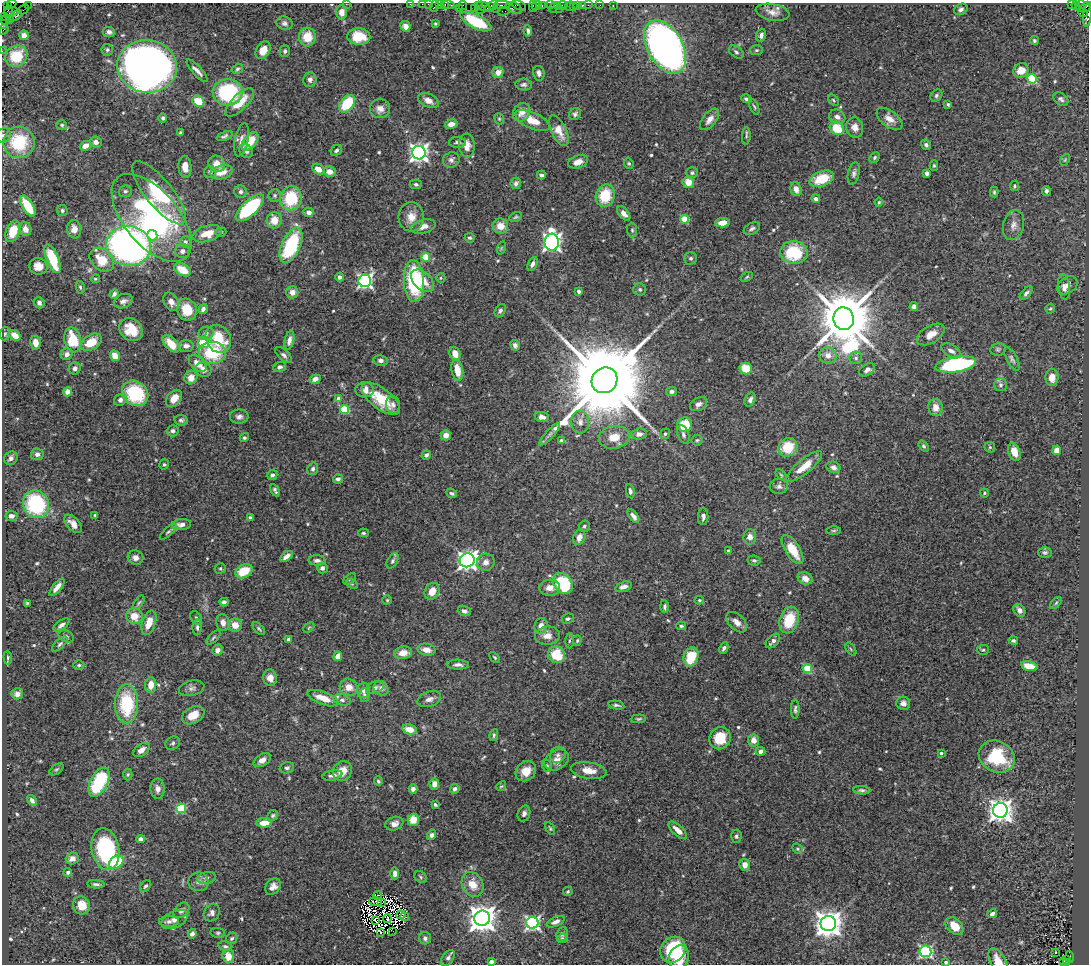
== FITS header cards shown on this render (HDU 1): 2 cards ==
NAXIS1  =                 1087
NAXIS2  =                  962

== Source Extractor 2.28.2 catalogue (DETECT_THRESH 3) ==
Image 1087 x 962 px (HDU 1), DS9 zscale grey, 1 PNG px = 1 image px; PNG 1091 x 966 px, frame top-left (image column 1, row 962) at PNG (2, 3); each listed source drawn as its Kron ellipse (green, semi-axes under 4 px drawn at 4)
Background 1.22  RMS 0.044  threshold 0.131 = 3 sigma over >= 5 px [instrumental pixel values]
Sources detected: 583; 5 with non-positive FLUX_AUTO (blend fragments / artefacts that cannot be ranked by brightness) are neither listed nor drawn; of the other 578, the 500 brightest by FLUX_AUTO listed and drawn (78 fainter detections omitted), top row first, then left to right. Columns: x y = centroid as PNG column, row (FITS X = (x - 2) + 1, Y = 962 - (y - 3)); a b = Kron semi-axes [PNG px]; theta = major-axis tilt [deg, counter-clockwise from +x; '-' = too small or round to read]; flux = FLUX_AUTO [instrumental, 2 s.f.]
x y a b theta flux
12 4 4 2 - 29
346 4 2 2 - 6.6
410 4 2 2 - 30
422 4 2 2 - 33
429 4 3 2 - 56
439 4 3 2 - 95
445 4 3 2 - 76
448 4 6 3 -11 140
28 5 2 2 - 41
502 5 8 3 -1 340
519 5 8 3 -24 180
537 5 5 3 - 160
542 5 3 2 - 78
551 5 3 3 - 190
558 5 3 2 - 81
562 5 5 3 - 150
577 5 3 3 - 93
588 5 2 2 - 40
600 5 2 2 - 15
1071 5 3 2 - 390
1076 5 4 3 - 71
7 6 4 2 - 40
434 6 6 2 72 140
463 6 5 2 - 71
478 6 4 2 - 79
484 6 7 4 -20 290
492 6 7 3 37 170
570 6 5 2 - 29
582 6 4 3 - 89
613 6 3 2 - 36
1080 6 6 3 69 41
533 7 5 2 - 91
573 7 2 2 - 22
1085 7 6 3 42 160
474 8 2 2 - 24
496 8 3 3 - 68
514 8 8 5 -29 390
554 8 5 3 - 170
24 9 5 2 - 69
459 9 3 3 - 78
559 9 2 2 - 42
961 9 7 5 29 8
480 10 2 2 - 60
11 11 7 4 4 150
504 11 6 3 8 130
342 12 7 5 89 16
773 12 17 8 -10 23
1083 12 5 4 - 160
9 14 8 2 -76 170
1087 15 11 3 87 270
16 16 7 3 36 160
5 17 3 2 - 51
9 19 3 2 - 85
5 20 4 3 - 86
476 22 17 6 -27 140
285 23 8 6 -17 9.2
3 24 4 4 - 160
435 24 3 3 - 3.7
405 26 5 5 - 21
4 29 5 2 - 130
528 31 5 3 - 8.9
109 32 6 5 - 10
24 35 5 4 - 20
761 35 6 5 - 10
359 36 11 8 -3 72
307 37 9 8 - 61
1034 41 4 4 - 5.2
665 47 29 18 -60 1600
107 50 6 5 - 5.9
263 50 9 6 60 30
756 50 6 5 - 5.2
2 51 2 2 - 16
285 51 6 5 - 6.4
736 52 8 5 -38 7
16 56 11 10 - 99
147 66 30 26 -5 2500
237 69 6 4 31 5.3
1021 70 8 7 - 39
197 71 14 4 -48 15
498 72 6 5 - 23
539 73 7 5 -77 11
1032 79 5 5 - 190
310 80 7 6 - 11
524 85 8 6 -5 8.2
228 92 15 13 2 270
936 95 6 5 - 5.8
746 99 5 4 - 6.2
1061 99 8 5 -35 8.1
834 100 6 4 -43 4.3
198 101 6 5 - 61
428 101 11 6 -26 24
240 102 18 8 44 65
347 104 10 6 51 140
948 104 3 3 - 4.1
754 106 9 3 -66 4.4
380 109 10 9 - 22
522 112 10 8 57 25
575 114 6 5 - 7.1
837 117 8 7 - 15
163 118 5 4 - 5.6
499 119 6 4 -69 4
710 119 12 6 51 20
889 119 15 8 -38 25
532 120 18 8 -24 51
451 124 6 4 11 22
62 125 5 4 - 4.9
855 127 10 8 -78 22
837 128 7 6 - 75
559 131 16 7 -65 40
180 133 3 3 - 4.3
3 135 8 7 - 8.8
225 136 8 3 21 5.9
746 136 8 4 84 5.5
241 140 17 7 77 19
250 141 11 6 52 76
19 142 16 15 - 170
96 142 6 5 - 15
457 142 8 5 -4 8.8
467 145 12 8 -85 29
926 145 5 4 - 7.4
85 146 6 4 26 22
336 150 6 4 43 7.9
246 151 7 6 - 13
419 153 7 6 - 1500
875 157 6 4 48 5.4
451 160 8 7 - 11
1065 160 6 4 68 3.8
578 162 10 6 18 24
629 163 5 5 - 4.5
217 164 9 7 -49 29
934 165 5 4 - 3.8
185 167 11 6 -85 28
318 169 7 5 -28 31
210 172 6 6 - 10
222 172 11 7 14 35
329 172 6 5 - 28
692 173 6 5 - 7.5
854 173 11 5 78 9.8
927 173 4 3 - 8.8
541 175 4 4 - 8.4
822 179 13 7 20 91
688 182 6 5 - 40
516 183 6 5 - 8.9
416 184 6 5 - 6.8
1014 186 5 4 - 5.3
796 189 7 5 -73 23
125 191 6 6 - 6.5
1046 191 5 4 - 6.6
241 192 6 6 - 8.8
994 192 5 3 - 4.2
159 193 39 13 -51 240
275 195 6 6 - 6.1
605 196 11 9 72 97
291 198 12 10 77 140
816 199 4 4 - 11
879 202 4 4 - 3.7
28 206 12 5 -58 97
250 208 18 7 42 280
62 211 5 5 - 6.5
309 212 5 4 - 15
624 213 8 5 -50 16
411 217 15 12 86 35
516 217 6 4 24 5.3
152 218 53 27 -50 650
685 219 4 4 - 90
274 220 8 7 - 41
722 223 7 4 3 29
1013 225 15 10 75 21
500 226 8 7 - 34
423 227 12 6 16 24
752 228 8 5 27 8.2
25 229 7 6 - 22
74 229 9 7 -82 24
632 230 7 5 -88 5.8
13 231 11 7 69 69
221 232 6 4 18 4.2
207 234 15 8 17 49
152 235 5 5 - 42
470 238 5 4 - 6
185 242 6 5 - 10
552 242 8 7 - 1300
291 245 19 9 65 230
129 246 22 20 -7 1400
501 248 7 4 71 4.1
182 251 7 7 - 12
794 252 14 11 -4 170
426 257 4 4 - 110
691 258 6 6 - 6.4
52 259 15 6 -68 120
102 260 13 10 -44 73
532 264 7 4 66 10
38 266 9 8 - 30
182 270 9 5 -30 60
339 277 4 4 - 9.4
747 277 6 3 33 3.7
441 278 5 4 - 4.1
95 279 5 4 - 4.2
365 281 6 6 - 750
414 281 21 10 -87 260
423 281 14 8 -43 42
1067 285 11 8 34 21
80 287 6 4 -78 5.5
1064 287 12 6 -83 17
640 289 6 6 - 6.2
579 291 4 3 - 10
292 292 6 6 - 19
1026 293 8 4 49 9
114 294 5 4 - 7.8
123 301 10 7 21 15
171 302 10 7 -58 20
39 303 6 5 - 11
914 307 4 4 - 13
1050 308 5 4 - 4.2
203 309 5 4 - 8.8
187 310 11 9 -71 74
500 311 7 5 61 7.1
844 319 11 10 - 25000
131 330 13 10 -41 60
206 333 7 6 - 10
5 334 6 5 - 6.8
931 334 15 8 32 35
15 335 6 4 -35 36
218 339 15 12 -58 110
73 340 12 8 -77 110
289 340 10 4 77 14
91 342 11 7 31 54
204 342 5 5 - 140
35 343 7 5 -80 24
171 344 10 5 -46 46
515 345 5 4 - 13
186 346 7 6 - 13
998 349 8 6 11 6.2
951 351 11 6 -30 15
212 353 13 11 -4 140
67 354 6 5 - 13
455 354 7 5 -68 34
284 355 10 5 -44 9.2
828 355 9 8 - 24
115 356 5 4 - 32
856 358 6 6 - 7.9
1012 359 13 5 -62 8.8
381 360 7 5 -10 11
198 364 10 6 -41 28
956 364 20 8 9 420
280 367 6 5 - 8.8
75 368 6 6 - 13
746 368 6 6 - 57
204 369 8 7 - 17
457 370 11 6 -80 46
867 370 8 5 34 13
1052 377 8 6 87 31
191 378 7 6 - 24
315 379 5 4 - 16
604 380 13 12 - 71000
1001 385 6 6 - 8.2
365 390 9 7 3 21
68 392 4 4 - 22
672 392 5 4 - 8.3
135 393 14 12 -40 200
174 398 10 6 51 35
339 399 4 4 - 31
381 399 23 10 -38 98
120 400 7 5 31 14
750 400 7 5 64 11
698 404 9 6 29 12
393 405 9 7 -80 9.8
935 407 8 7 - 30
345 410 4 4 - 130
239 417 9 7 2 13
542 417 7 5 -9 17
181 420 7 5 -9 6.6
580 422 11 9 -85 21
685 425 7 7 - 78
173 431 6 5 - 10
550 434 14 4 48 11
639 434 8 5 4 16
665 434 5 4 - 5.1
683 434 10 5 -69 9.6
446 435 5 5 - 22
614 437 15 11 9 50
244 438 5 4 - 4.7
697 440 5 5 - 4.3
561 441 3 3 - 9
924 446 6 4 -52 4.7
788 447 10 8 43 93
990 447 6 5 - 4.3
1057 450 5 4 - 25
1014 452 9 6 -71 31
37 454 6 6 - 12
426 455 5 4 - 8.2
11 458 7 6 - 14
164 464 5 4 - 4.4
804 466 22 7 39 48
833 467 7 5 -22 12
313 469 6 5 - 7.2
272 475 5 5 - 7.5
781 475 7 4 -46 4.2
338 479 5 4 - 10
779 486 9 7 0 11
275 490 6 3 -61 6.3
630 491 7 4 -80 8.4
452 493 5 4 - 6.4
984 493 4 4 - 4.1
36 504 14 12 -59 260
95 515 3 3 - 3.9
11 516 6 5 - 13
633 516 8 4 -53 12
703 517 8 5 88 9.7
250 518 4 4 - 7.2
73 524 11 6 -48 22
181 524 10 5 5 19
584 526 5 5 - 5.5
834 531 7 3 1 4.2
168 532 10 3 42 5.9
364 533 5 4 - 4.5
579 537 8 6 68 19
750 537 7 6 - 19
793 549 16 7 -57 70
728 551 4 4 - 6.7
1045 552 6 5 - 6.1
286 556 7 4 36 15
136 557 8 7 - 16
317 560 8 5 -3 11
467 560 7 7 - 1600
754 560 6 5 - 6.6
392 561 8 5 59 6.8
486 562 9 8 - 18
220 568 6 5 - 5
322 568 5 5 - 10
244 571 9 6 29 77
805 578 7 6 - 23
350 579 7 4 37 4.9
563 583 11 8 -51 190
352 584 6 4 -33 3.8
57 587 11 4 52 18
623 587 8 5 17 12
550 588 10 8 4 23
432 591 9 7 60 33
387 600 5 5 - 3.9
699 600 5 4 - 3.9
224 602 4 4 - 8.3
27 603 4 3 - 3.6
139 603 8 4 56 5.9
1056 603 7 4 45 5
665 607 6 4 -88 7.1
1019 610 7 5 -53 14
464 611 7 5 -22 10
134 616 8 8 - 39
196 618 8 5 -57 7
568 619 6 5 - 6.4
789 620 14 9 73 97
737 622 12 7 -45 21
149 623 13 6 71 43
223 623 8 6 -79 19
61 625 9 4 37 11
235 625 7 6 - 32
541 626 8 6 72 22
681 626 5 3 - 5.3
197 627 8 4 89 7
309 628 6 4 44 3.8
259 629 8 3 -48 5.2
66 636 8 5 -26 8
547 636 12 9 4 25
213 638 9 4 45 4.9
289 640 4 3 - 11
569 641 7 4 88 5
577 641 5 4 - 4.2
773 641 9 5 45 11
1013 641 5 4 - 6.8
60 644 10 4 43 6.5
724 648 6 4 63 7.5
851 649 7 4 -53 4.3
218 650 5 5 - 14
426 650 9 6 -10 23
983 650 6 5 - 4.4
403 653 9 6 9 30
556 655 9 8 - 91
338 656 5 4 - 27
495 657 6 4 -45 4.2
691 657 10 7 71 87
8 658 7 4 -86 5.7
79 665 5 4 - 4.7
458 665 11 5 -2 12
1029 666 8 4 -14 49
807 668 4 4 - 110
270 678 8 7 - 23
151 685 7 5 82 34
349 687 9 8 - 26
192 688 13 7 14 12
375 688 9 6 22 9.7
381 688 8 6 -40 13
363 690 7 6 - 11
17 694 6 5 - 17
364 695 7 5 85 5.7
323 698 16 6 -20 43
429 699 12 7 19 15
342 700 9 5 -15 8.9
903 703 7 6 - 16
127 704 19 11 -89 180
616 705 8 3 -11 6.2
795 709 9 4 89 6.9
193 715 12 8 29 44
638 719 7 4 4 5
409 729 7 5 -12 33
494 735 6 3 78 4.2
720 738 11 10 - 75
753 740 6 5 - 24
173 743 7 6 - 7.9
141 750 9 6 36 24
760 751 5 4 - 13
941 753 4 3 - 4.7
558 755 8 7 - 9.7
997 757 19 15 -27 160
262 760 9 6 33 22
556 760 13 9 30 25
547 766 6 5 - 4.5
287 768 7 5 16 6.9
56 769 8 4 36 4.9
589 770 18 8 -9 35
342 771 10 9 - 35
526 771 11 9 42 38
128 774 6 4 89 4.5
332 775 10 5 12 11
378 781 5 3 - 4.6
99 782 16 8 63 200
434 784 5 5 - 20
501 786 5 4 - 3.6
158 789 10 7 -87 17
413 789 4 4 - 12
455 789 5 4 - 10
862 790 8 4 -4 6.2
32 800 6 4 -57 13
435 805 4 3 - 5.6
181 808 5 4 - 190
1000 810 7 7 - 2400
524 814 8 6 65 9.9
273 815 6 5 - 5
413 820 6 5 - 43
264 823 8 4 1 38
394 824 9 6 20 15
550 828 6 4 -57 3.9
678 830 11 5 -44 24
431 835 5 4 - 8.6
736 836 6 5 - 6.1
140 839 4 4 - 12
105 849 21 13 -79 300
797 849 5 4 - 4.1
72 859 6 6 - 19
116 862 8 6 40 110
745 865 6 5 - 21
68 872 4 4 - 6
395 873 6 4 -89 11
421 877 7 5 -40 5.6
207 878 9 6 11 9.6
198 882 10 9 - 14
96 884 9 4 -3 7.5
472 884 13 10 -63 41
146 886 6 4 48 5.7
273 887 9 7 51 18
568 891 5 4 - 4.3
377 895 4 4 - 4.8
375 902 6 2 -5 5.3
381 902 3 2 - 6.1
81 905 9 8 - 45
181 910 9 6 43 12
212 913 9 7 51 11
992 914 5 4 - 12
401 915 4 3 - 4.1
404 916 4 2 - 5.1
482 918 8 7 - 4000
175 919 14 8 26 20
387 919 4 2 - 3.9
375 921 3 2 - 6
169 922 10 5 1 9.6
556 922 9 4 24 12
532 923 6 6 - 670
828 924 7 7 - 3700
954 926 10 7 -45 51
393 931 3 2 - 4.8
218 933 7 5 -8 5.3
381 933 2 2 - 3.7
192 934 5 4 - 8.9
562 934 7 5 71 6.6
232 938 6 5 - 5.2
425 938 6 6 - 7.7
562 938 5 4 - 4.1
225 946 7 4 -10 6.5
673 950 14 11 53 180
925 951 6 5 - 470
1055 953 3 3 - 4.5
228 956 7 6 - 43
679 957 12 9 73 64
1069 957 6 3 -87 360
448 958 9 5 54 9.9
1066 959 3 2 - 120
998 961 13 7 -60 34
491 962 4 4 - 10
946 962 3 3 - 5.1
1063 962 4 3 - 120
1066 963 3 3 - 87
At the frame edge (FLAGS 8, measured only in part): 16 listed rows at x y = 12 4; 346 4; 410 4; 422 4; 429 4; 439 4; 434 6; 1085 7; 1087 15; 3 24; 4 29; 2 51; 3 135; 998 961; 491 962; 946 962
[78 fainter detections neither listed nor drawn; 5 non-positive-flux detections neither listed nor drawn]